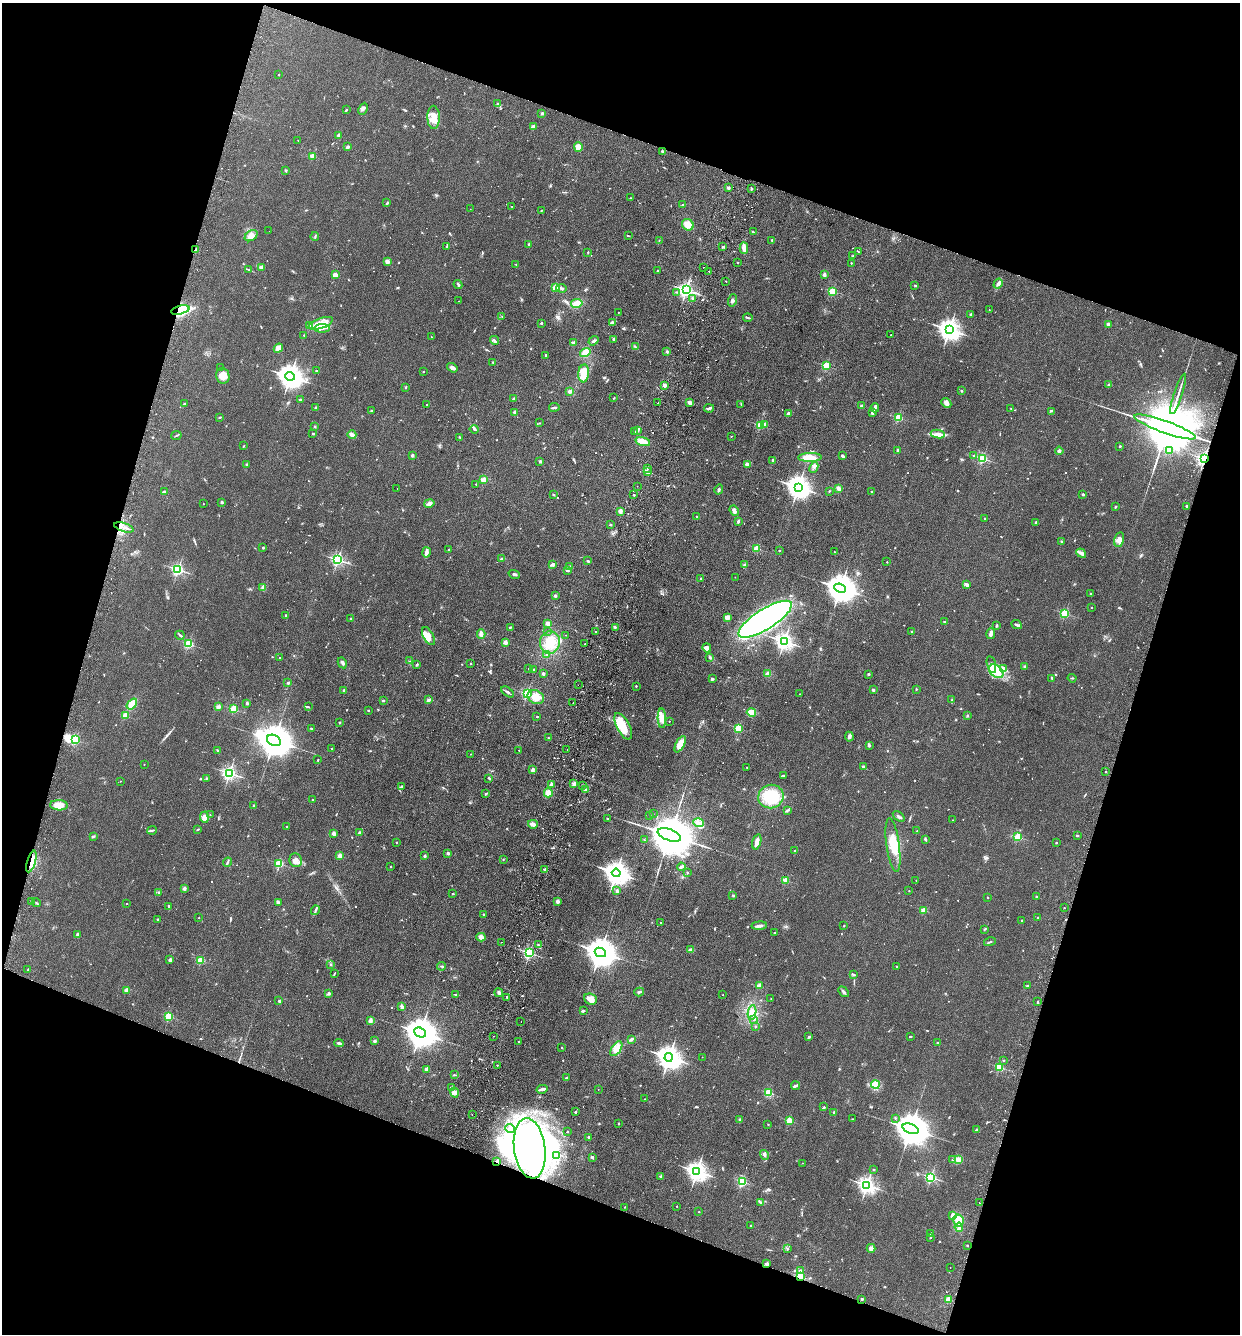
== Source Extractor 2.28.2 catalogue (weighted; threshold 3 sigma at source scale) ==
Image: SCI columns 316-5265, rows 22-5347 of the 5452 x 5368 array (HDU 1 of 3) = the unmasked area's bounding box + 8 px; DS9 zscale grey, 4 x 4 block average (1 PNG px = mean of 4 x 4 image px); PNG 1242 x 1336 px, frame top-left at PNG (2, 3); each listed source drawn as its Kron ellipse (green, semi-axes under 4 px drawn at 4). Shown black and unused: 37% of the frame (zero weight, under 2 of 3 exposures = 3% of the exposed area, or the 3 px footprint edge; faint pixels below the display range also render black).
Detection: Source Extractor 2.28.2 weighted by HDU 2 'WHT'. Background 0.15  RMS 0.011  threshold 0.0505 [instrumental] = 3 sigma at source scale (4.5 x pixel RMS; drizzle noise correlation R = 1.50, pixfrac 1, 0.05/0.05 arcsec/px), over >= 5 px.
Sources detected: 932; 2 too faint to see at this stretch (4 x 4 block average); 27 inside a brighter object's white glare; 22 cosmic-ray / hot-pixel residue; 1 long thin detection or spike segment (spike, bleed or trail) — neither listed nor drawn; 11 coinciding with a brighter row at this scale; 29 inside a brighter listed object's ellipse — not listed separately; of the other 840, all 500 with FLUX_AUTO >= 3.71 (the completeness limit of this list) listed and drawn (340 fainter detections not listed), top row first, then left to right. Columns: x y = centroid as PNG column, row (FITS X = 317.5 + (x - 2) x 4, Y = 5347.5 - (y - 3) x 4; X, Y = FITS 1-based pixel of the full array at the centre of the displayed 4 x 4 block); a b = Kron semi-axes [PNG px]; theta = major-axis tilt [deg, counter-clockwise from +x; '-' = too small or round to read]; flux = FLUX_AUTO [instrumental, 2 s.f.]
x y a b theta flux
279 75 2 2 - 8.3
497 104 3 2 - 4.6
363 109 6 3 64 16
346 110 3 2 - 5.5
542 113 3 2 - 7.3
434 117 11 6 -89 75
533 127 3 2 - 48
339 135 2 2 - 77
298 140 2 2 - 4.9
348 147 3 2 - 13
578 147 5 4 - 73
662 151 3 3 - 7.2
312 156 2 2 - 190
286 171 2 2 - 31
728 188 2 2 - 66
751 189 3 2 - 5.9
630 198 3 2 - 4.1
387 203 3 2 - 7.7
682 205 2 2 - 31
511 206 2 2 - 5.8
470 209 2 2 - 4.8
541 210 2 2 - 4.3
688 225 6 5 - 72
269 231 2 2 - 9.8
753 232 2 2 - 3.9
251 236 7 5 34 39
315 236 4 2 - 5.3
628 236 3 2 - 5.1
772 240 2 2 - 5.8
659 241 2 2 - 4.8
529 244 2 2 - 30
446 246 3 2 - 4.4
723 247 3 2 - 7.8
744 248 6 3 -88 34
196 250 3 2 - 8.1
588 252 3 2 - 4
858 252 2 2 - 3.8
853 256 3 2 - 4.6
387 261 4 3 - 20
738 262 2 2 - 5.9
851 263 2 2 - 8.5
516 265 4 2 - 3.9
703 267 2 2 - 4.1
261 268 2 2 - 110
249 270 3 2 - 4.9
657 271 2 2 - 16
709 271 2 2 - 4.1
335 275 2 2 - 170
824 275 2 2 - 100
726 281 2 2 - 9.2
458 284 4 2 - 14
998 284 5 3 - 16
915 285 2 2 - 5.8
555 288 2 2 - 250
561 288 5 3 - 17
686 290 2 2 - 2200
833 291 2 2 - 430
677 292 2 2 - 4.3
692 298 2 2 - 14
732 300 6 3 72 18
459 301 2 2 - 6
577 303 6 4 12 63
180 310 9 4 14 430
989 310 2 2 - 4
618 312 2 2 - 5.2
971 315 3 2 - 9.5
502 317 2 2 - 7.4
748 318 5 2 - 9.7
612 322 2 2 - 19
321 323 12 5 20 68
541 323 2 2 - 29
1108 324 2 2 - 85
309 325 3 2 - 6.1
322 328 8 2 0 19
949 330 3 3 - 4900
304 335 2 2 - 11
891 335 2 2 - 9.4
431 337 2 2 - 5.2
614 339 2 2 - 53
494 340 5 2 - 13
594 341 5 3 - 13
573 343 2 2 - 92
635 347 4 2 - 8.6
278 348 5 3 - 88
667 352 2 2 - 57
585 353 5 4 - 70
546 355 4 2 - 8.5
493 362 2 2 - 4
826 366 2 2 - 400
220 368 2 2 - 4
452 368 6 3 -35 21
317 371 3 2 - 9.3
423 372 2 2 - 10
584 373 9 5 86 55
223 376 8 6 -77 56
290 376 4 3 - 7300
664 385 2 2 - 110
1109 385 3 2 - 7.7
406 387 2 2 - 4
570 391 3 3 - 15
961 391 2 2 - 5.7
1178 394 21 2 72 30
614 398 2 2 - 3.8
300 399 3 2 - 5
514 399 2 2 - 55
658 403 2 2 - 6.2
690 403 2 2 - 140
946 403 5 4 - 27
184 404 2 2 - 4.6
741 404 3 2 - 4.1
427 405 2 2 - 21
861 406 3 2 - 6.8
315 407 2 2 - 38
554 407 5 2 - 11
709 408 5 2 - 11
875 408 4 2 - 15
1011 409 2 2 - 4.6
372 410 3 2 - 4.4
1051 411 4 2 - 3.8
514 412 4 2 - 8.4
788 413 3 2 - 12
872 413 4 2 - 24
220 417 3 2 - 5.5
898 418 2 2 - 420
539 423 2 2 - 5.6
764 424 2 2 - 27
760 425 2 2 - 420
315 427 2 2 - 6
1165 427 32 6 -20 120000
474 429 4 3 - 13
637 430 3 2 - 7.4
635 432 4 2 - 6.3
313 434 2 2 - 22
938 434 7 3 -8 35
352 435 4 3 - 28
176 436 5 2 - 5.6
731 436 2 2 - 6.5
460 437 3 2 - 4.8
643 442 7 3 -16 75
244 446 3 2 - 4.2
1120 446 2 2 - 21
898 450 2 2 - 57
1170 450 2 2 - 180
1059 451 4 3 - 11
412 455 2 2 - 57
843 456 2 2 - 18
974 456 2 2 - 8.2
810 457 11 4 1 87
983 458 2 2 - 740
1204 459 2 2 - 1900
773 460 2 2 - 54
540 461 2 2 - 40
747 464 4 3 - 21
246 465 2 2 - 30
814 467 5 4 - 19
647 468 2 2 - 7.7
648 472 3 2 - 12
484 480 2 2 - 220
476 484 2 2 - 7.7
637 486 2 2 - 11
798 487 4 3 - 5900
397 489 2 2 - 6
839 489 4 3 - 18
719 490 5 2 - 9.3
829 491 2 2 - 3.8
872 491 2 2 - 4.4
164 492 3 2 - 13
1083 494 2 2 - 35
554 495 3 2 - 6.7
634 495 2 2 - 15
222 502 3 2 - 7.1
429 503 5 3 - 23
203 504 2 2 - 5.4
1187 506 2 2 - 44
1115 507 3 2 - 5.9
734 510 6 3 -68 30
620 511 2 2 - 130
696 517 2 2 - 5.8
984 518 2 2 - 7.2
738 521 4 2 - 9.7
1036 522 2 2 - 31
610 525 2 2 - 6.2
124 527 10 2 -18 19
1119 540 7 5 77 43
1062 541 3 2 - 3.8
263 548 2 2 - 17
757 549 2 2 - 290
448 550 2 2 - 31
779 550 2 2 - 12
426 552 5 2 - 36
834 552 2 2 - 6.7
1081 553 5 3 - 18
502 559 4 2 - 13
338 560 2 2 - 1300
588 561 2 2 - 34
887 562 2 2 - 10
553 564 4 2 - 19
745 565 2 2 - 73
569 567 2 2 - 64
178 569 2 2 - 1300
567 570 3 2 - 7.5
514 574 6 2 -19 14
735 577 2 2 - 4.4
701 579 2 2 - 32
967 585 4 3 - 13
263 587 3 3 - 10
840 588 6 4 -23 13000
1091 594 2 2 - 5.3
555 596 3 2 - 11
1091 608 2 2 - 8.2
1065 613 2 2 - 590
285 615 3 2 - 7.5
727 617 4 3 - 28
350 619 2 2 - 18
765 619 31 10 32 2300
944 622 2 2 - 16
548 624 3 3 - 30
1016 625 6 2 -25 12
996 626 2 2 - 9.3
510 627 2 2 - 6.7
615 627 3 2 - 5.8
548 631 2 2 - 4.4
595 632 2 2 - 3.8
912 632 2 2 - 22
991 633 6 3 78 27
481 634 4 3 - 25
180 635 5 2 - 7.6
566 635 2 2 - 4
428 636 10 5 -61 77
784 641 3 2 - 2900
505 642 2 2 - 140
550 643 11 10 - 110
189 644 2 2 - 630
585 644 2 2 - 4.8
707 648 4 4 - 31
546 655 2 2 - 7.7
280 658 2 2 - 9.7
710 658 4 2 - 8.3
409 661 2 2 - 4.5
342 663 6 3 -61 16
417 664 3 2 - 9.1
471 664 2 2 - 4.1
991 665 9 4 -76 37
1024 666 2 2 - 4.9
528 668 2 2 - 4.6
533 669 2 2 - 4.9
1004 669 3 2 - 8.3
996 671 8 5 -44 80
543 674 2 2 - 15
768 674 4 3 - 26
868 674 2 2 - 43
1052 678 4 2 - 7
1072 678 4 2 - 5.1
712 679 3 3 - 8.5
288 683 2 2 - 33
578 685 2 2 - 5.4
636 686 2 2 - 4.5
916 689 2 2 - 4.8
344 690 2 2 - 35
873 690 2 2 - 47
508 692 7 2 -37 10
527 694 2 2 - 850
800 694 2 2 - 6
536 697 8 6 -28 90
952 699 2 2 - 3.7
383 700 2 2 - 5.2
429 700 3 3 - 11
247 703 3 2 - 7
573 703 2 2 - 6.4
132 704 6 4 52 84
218 707 2 2 - 110
308 707 3 2 - 5.7
234 709 2 2 - 410
368 710 2 2 - 15
751 712 5 4 - 77
125 715 2 2 - 220
967 716 2 2 - 6.2
537 717 2 2 - 9.9
662 718 10 4 -88 54
669 721 2 2 - 5.8
340 723 2 2 - 21
623 726 14 6 -63 140
311 728 2 2 - 5.7
738 728 2 2 - 420
849 737 5 3 - 18
548 738 2 2 - 4.8
75 740 2 2 - 580
274 740 7 5 -24 18000
680 744 9 4 62 90
869 746 3 2 - 7.1
331 748 2 2 - 6.3
519 750 2 2 - 6.1
567 750 2 2 - 4.2
218 751 3 2 - 8.7
470 754 2 2 - 5.2
318 760 3 2 - 5.3
144 764 2 2 - 6
747 767 2 2 - 15
863 767 4 2 - 13
532 770 3 2 - 15
1106 772 2 2 - 13
229 773 2 2 - 1800
784 776 3 2 - 6.1
207 778 3 2 - 6.3
489 778 3 2 - 8.5
120 781 2 2 - 4.8
574 784 2 2 - 110
551 785 3 2 - 16
582 785 2 2 - 4.5
402 787 3 2 - 8.3
585 790 2 2 - 3.7
548 793 4 4 - 43
485 794 3 2 - 7.2
771 796 13 11 18 290
312 800 2 2 - 19
59 805 9 5 -3 70
254 806 3 2 - 9.3
787 810 3 2 - 7.5
653 814 2 2 - 6
210 815 2 2 - 5.4
649 815 2 2 - 11
204 817 5 4 - 42
899 817 7 2 -36 11
607 818 2 2 - 3.9
952 820 2 2 - 5.6
698 823 5 3 - 26
533 824 5 3 - 24
286 827 2 2 - 5.9
198 829 2 2 - 8.7
152 830 5 2 - 9
917 831 2 2 - 5.3
334 833 2 2 - 100
359 833 3 2 - 12
669 835 12 5 -21 50000
93 836 3 2 - 7.4
1077 836 2 2 - 8.3
1018 837 2 2 - 460
925 839 3 2 - 9.3
644 840 2 2 - 5
396 842 2 2 - 9
757 842 8 3 75 39
1056 843 2 2 - 16
893 845 27 6 -82 130
795 851 3 2 - 5.9
448 853 2 2 - 55
339 856 2 2 - 120
424 856 2 2 - 44
503 859 2 2 - 3.9
296 860 7 6 - 36
31 862 11 3 73 57
227 862 4 2 - 8.6
279 863 2 2 - 510
390 867 2 2 - 8.9
681 867 4 2 - 14
545 869 3 2 - 5.3
616 873 4 3 - 7400
687 873 2 2 - 11
786 880 2 2 - 260
916 880 2 2 - 4.3
184 889 2 2 - 88
617 891 2 2 - 45
909 891 2 2 - 6.9
159 893 3 3 - 10
453 894 2 2 - 13
733 895 3 2 - 5.9
987 897 2 2 - 4
1036 897 2 2 - 25
32 901 3 2 - 4.2
558 901 4 3 - 18
278 902 4 3 - 9.6
36 903 5 2 - 6.8
127 904 2 2 - 11
169 906 3 2 - 4.1
1064 908 2 2 - 8.1
315 910 5 2 - 9.7
924 910 2 2 - 240
483 915 3 2 - 5.9
199 918 2 2 - 6.5
1038 918 2 2 - 27
158 920 2 2 - 29
1022 920 2 2 - 15
660 923 2 2 - 15
759 926 8 2 5 23
844 926 2 2 - 16
985 929 2 2 - 4.5
775 933 2 2 - 16
77 935 3 2 - 22
481 937 4 3 - 31
502 942 2 2 - 6
990 942 6 2 15 7.3
538 945 3 2 - 5.3
691 950 4 3 - 20
600 952 6 4 -27 15000
529 953 2 2 - 1100
170 960 2 2 - 70
201 960 2 2 - 370
330 965 2 2 - 4.6
441 966 4 2 - 5.8
897 967 3 2 - 4.9
28 969 2 2 - 4
334 973 4 2 - 6.2
854 975 4 2 - 6.4
1027 985 3 2 - 4.4
759 986 2 2 - 150
126 990 2 2 - 120
639 992 5 2 - 8.7
844 992 6 2 -51 13
329 993 2 2 - 39
499 993 4 2 - 14
456 994 4 2 - 5.5
723 995 2 2 - 5.3
507 998 2 2 - 7.2
590 999 7 5 -23 64
771 999 2 2 - 6.4
279 1001 2 2 - 26
1038 1002 3 2 - 4
402 1007 4 3 - 16
583 1011 3 3 - 7.5
752 1012 7 3 84 29
169 1016 2 2 - 530
753 1019 2 2 - 4.6
370 1021 3 3 - 17
521 1021 2 2 - 6
756 1026 2 2 - 5.5
420 1032 6 4 -25 15000
493 1036 2 2 - 5.4
910 1036 3 2 - 6
809 1037 3 2 - 7.7
631 1039 4 3 - 14
374 1041 3 3 - 9.8
519 1041 2 2 - 6.5
339 1043 5 2 - 12
937 1043 2 2 - 13
562 1048 2 2 - 12
616 1049 8 4 57 53
669 1057 4 3 - 6800
702 1057 2 2 - 4.4
1004 1060 2 2 - 8.5
497 1065 2 2 - 7.6
999 1067 2 2 - 540
426 1069 2 2 - 74
454 1075 3 2 - 4.9
566 1078 3 2 - 8.4
875 1084 4 3 - 18
795 1086 4 2 - 15
451 1087 2 2 - 26
542 1089 5 2 - 25
598 1089 2 2 - 4.2
454 1093 5 4 - 23
768 1093 2 2 - 420
644 1099 2 2 - 4.7
824 1107 3 2 - 6.2
575 1112 2 2 - 20
834 1112 2 2 - 12
472 1115 2 2 - 3.8
895 1118 2 2 - 8.8
740 1119 3 2 - 8.9
852 1119 2 2 - 4.2
789 1121 2 2 - 320
619 1124 2 2 - 4.8
768 1124 2 2 - 8.2
510 1129 5 2 - 11
911 1129 8 4 -22 21000
977 1130 3 2 - 6.7
567 1131 2 2 - 7.5
589 1137 2 2 - 30
530 1148 30 15 -83 1200
557 1155 4 3 - 13
764 1155 5 3 - 12
592 1157 4 3 - 8.5
952 1160 2 2 - 12
958 1160 4 3 - 23
497 1161 2 2 - 5.3
802 1163 2 2 - 4.2
874 1170 2 2 - 10
697 1171 3 3 - 4100
661 1176 3 3 - 9.8
931 1177 2 2 - 1000
742 1181 2 2 - 570
867 1185 3 2 - 3000
761 1202 4 3 - 9.2
980 1203 2 2 - 5.2
677 1206 2 2 - 8.9
625 1207 2 2 - 8.1
699 1212 2 2 - 11
952 1215 4 3 - 11
958 1220 6 5 - 67
751 1226 2 2 - 7.5
959 1227 4 3 - 24
931 1234 3 2 - 4
930 1237 2 2 - 5.2
967 1245 2 2 - 13
788 1248 2 2 - 4
871 1248 4 3 - 26
767 1264 2 2 - 63
950 1267 2 2 - 4.1
800 1270 4 2 - 8.1
800 1276 2 2 - 530
862 1299 2 2 - 15
949 1299 2 2 - 260
Overlapping masked pixels (flux is a lower limit): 8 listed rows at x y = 196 250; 180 310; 1204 459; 31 862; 530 1148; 497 1161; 767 1264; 800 1276
Diffuse or blended objects may show on this block-average render without a row.